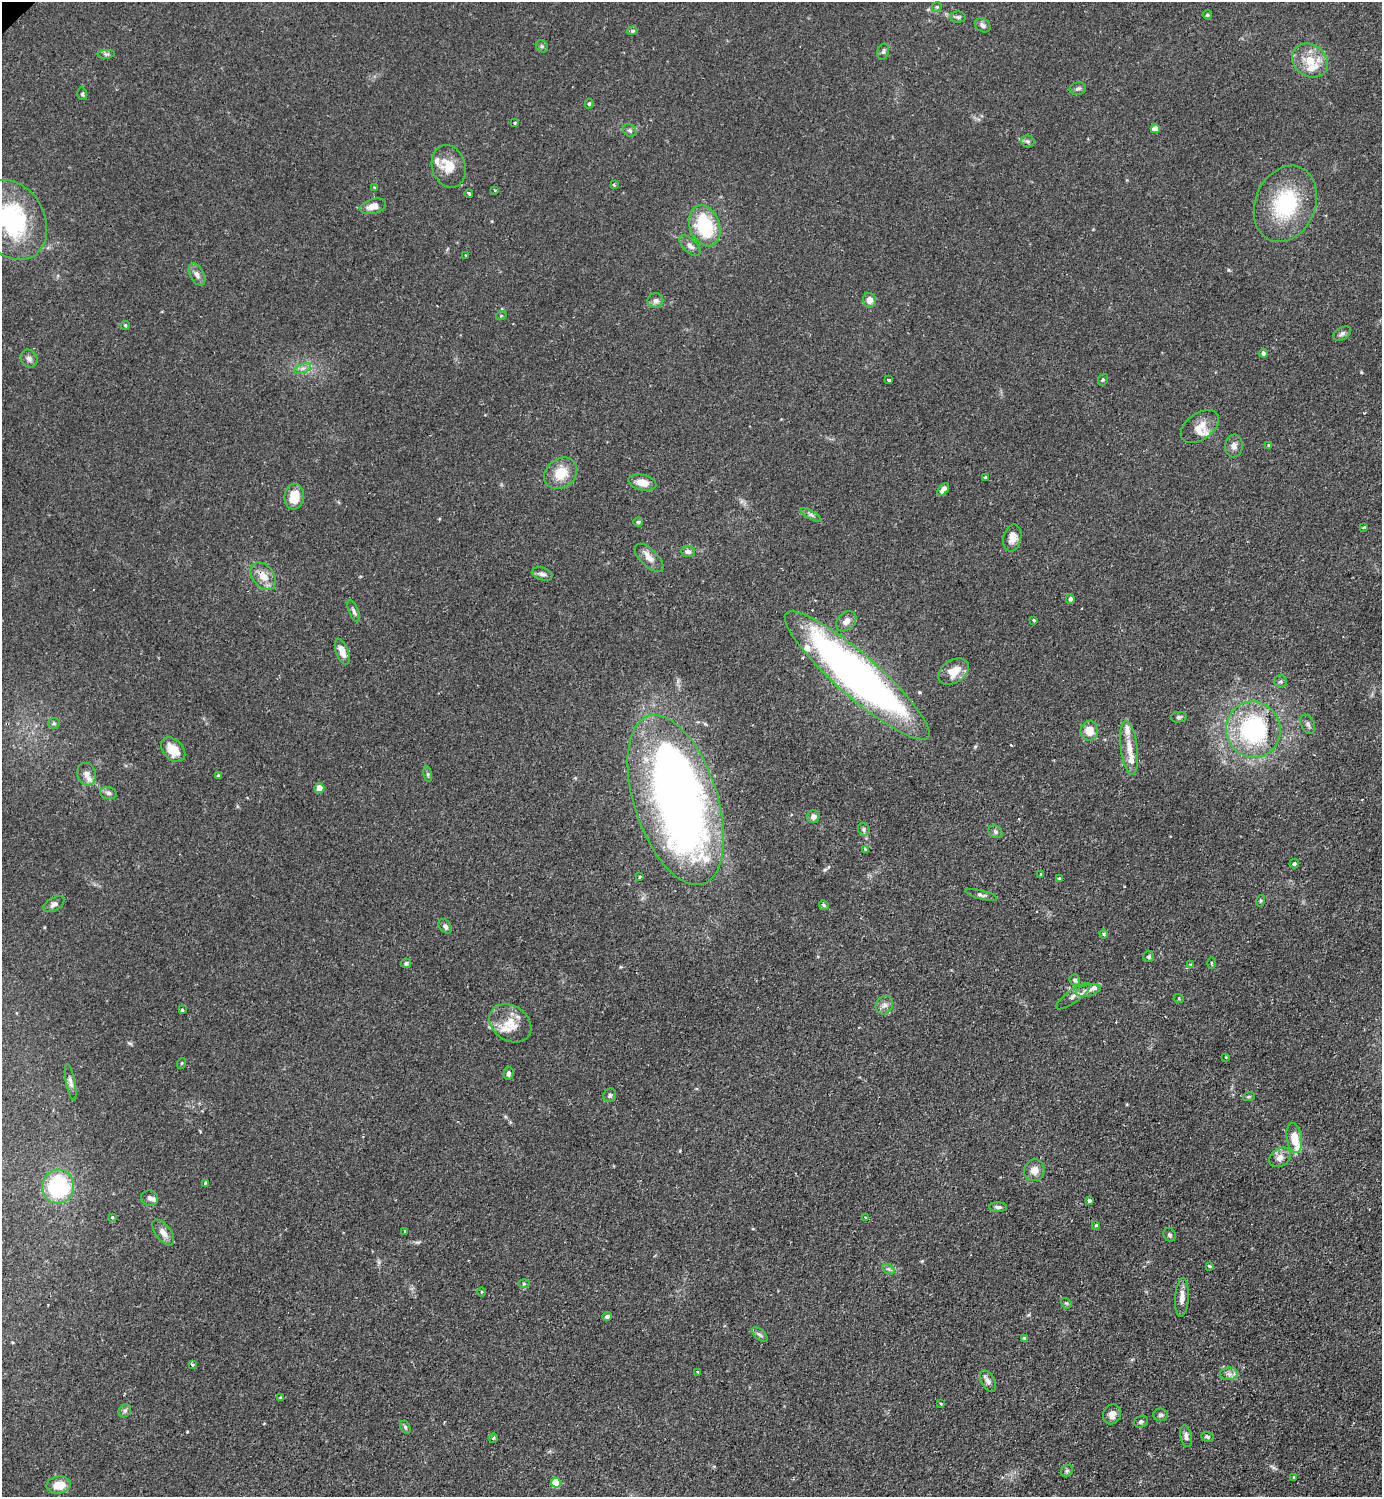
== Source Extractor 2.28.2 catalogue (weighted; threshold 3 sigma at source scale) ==
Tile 6 of 4 x 4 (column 2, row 2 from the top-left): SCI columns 1540-2919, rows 2993-4487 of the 5983 x 5984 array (HDU 1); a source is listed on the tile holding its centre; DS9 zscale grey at full resolution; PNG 1384 x 1499 px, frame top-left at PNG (2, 2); each listed source drawn as its Kron ellipse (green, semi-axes under 4 px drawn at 4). Shown black and unused: <1% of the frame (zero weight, under 2 of 3 exposures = <1% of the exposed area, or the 3 px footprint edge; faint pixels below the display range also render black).
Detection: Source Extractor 2.28.2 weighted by HDU 2 'WHT'; one run over the whole footprint, this tile lists its part. Background 0.0841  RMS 0.006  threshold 0.0271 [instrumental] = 3 sigma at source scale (4.5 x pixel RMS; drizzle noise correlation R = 1.50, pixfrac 1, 0.05/0.05 arcsec/px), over >= 5 px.
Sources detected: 163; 1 inside a brighter object's white glare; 3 cosmic-ray / hot-pixel residue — neither listed nor drawn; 12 inside a brighter listed object's ellipse — not listed separately; the other 147 listed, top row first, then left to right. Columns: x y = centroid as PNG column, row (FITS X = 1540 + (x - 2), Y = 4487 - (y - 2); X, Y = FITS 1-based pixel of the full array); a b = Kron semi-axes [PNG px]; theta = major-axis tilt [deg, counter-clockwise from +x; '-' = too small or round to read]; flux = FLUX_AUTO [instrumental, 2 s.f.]
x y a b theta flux
937 7 5 4 - 0.82
1207 15 4 4 - 0.92
958 17 8 5 0 1.4
983 25 8 6 -36 2.4
633 31 5 4 - 0.94
542 46 7 5 -45 1.2
883 52 8 6 74 1.4
106 54 8 3 5 1
1310 60 19 16 -40 13
1078 89 8 6 14 1.7
82 94 6 4 -76 1
589 104 5 4 - 0.93
515 123 3 3 - 0.59
1155 129 5 4 - 6.7
630 130 7 5 -45 1.3
1028 141 7 6 - 1.3
449 166 21 16 -73 11
614 185 3 2 - 0.66
374 188 3 3 - 1.2
495 190 3 3 - 0.56
469 194 4 3 - 1.7
1285 204 39 30 67 47
373 206 13 7 16 5
12 220 42 32 -59 66
705 226 21 15 -69 39
690 246 13 6 -44 3
465 256 3 3 - 1.4
197 275 12 7 -61 3.2
869 300 7 6 - 4.3
655 301 8 7 - 2.2
501 316 5 3 - 0.54
125 325 4 4 - 0.72
1342 334 9 6 32 1.7
1263 353 4 4 - 1.6
29 358 9 8 - 2.4
303 368 9 4 19 1.8
888 380 4 3 - 1.7
1103 380 6 5 - 0.9
1200 426 22 13 35 7.6
1268 445 3 3 - 0.59
1234 446 11 8 87 3.3
561 473 18 14 38 13
985 477 3 3 - 0.61
642 483 14 7 -13 7
943 489 7 4 53 2.9
294 497 13 10 84 12
811 515 11 4 -30 1.6
638 522 5 4 - 0.76
1364 527 4 4 - 0.53
1012 538 14 8 77 5.2
688 551 7 5 -1 2.3
649 558 18 8 -45 5.1
542 574 10 6 -16 2.1
263 576 15 10 -51 7.9
1070 599 5 4 - 1.7
354 611 12 4 -69 1.6
1034 620 3 3 - 1
846 621 11 8 45 4.4
342 652 13 6 -70 5.9
953 671 17 11 32 11
857 676 94 21 -41 350
1281 681 6 6 - 1.3
1179 717 8 5 9 1.1
54 723 6 5 - 1.1
1308 724 10 6 -63 2.1
1253 730 28 27 - 75
1089 731 10 9 - 8.7
1129 748 27 8 -83 8.6
173 750 14 10 -47 11
86 774 11 9 -74 3.7
428 774 8 4 -81 0.99
219 776 4 4 - 1
319 788 5 5 - 5.9
108 793 8 6 -13 1.8
676 800 88 41 -72 470
813 817 6 6 - 3
864 829 6 5 - 1.2
996 832 7 6 - 1.4
865 849 4 3 - 1.6
1294 864 5 4 - 1.2
1041 874 3 2 - 1
640 877 3 3 - 1.1
1059 879 4 4 - 1
981 895 16 4 -14 1.8
1260 901 6 3 71 0.65
54 904 11 6 29 2.5
824 905 5 4 - 0.84
445 926 8 5 -51 1.9
1104 934 5 3 - 1.3
1149 957 5 5 - 1.2
406 963 5 4 - 1.6
1211 963 6 4 -89 0.68
1190 964 3 3 - 0.52
1075 980 6 5 - 1.1
1088 990 13 6 14 3.5
1073 996 21 6 36 4
1179 999 5 3 - 0.61
884 1005 9 8 - 2.9
182 1010 4 4 - 0.84
510 1023 22 17 -35 13
1226 1057 3 3 - 0.63
182 1063 5 3 - 0.58
508 1073 7 5 86 1.9
71 1082 18 4 -79 2.4
610 1095 7 6 - 1.3
1249 1096 6 4 19 0.72
1294 1138 15 7 -81 9.9
1280 1157 12 8 35 4.2
1034 1170 11 10 - 4.5
205 1183 3 3 - 2.6
58 1187 17 16 - 52
150 1198 8 7 - 2.4
1089 1201 4 3 - 2.6
998 1207 9 5 -1 1.6
112 1217 4 4 - 0.63
865 1217 3 2 - 0.46
1096 1225 4 4 - 0.82
405 1231 3 3 - 0.98
163 1232 15 7 -53 4.4
1169 1235 7 6 - 1.3
1210 1266 3 2 - 0.87
888 1269 7 4 -33 1.2
524 1284 6 4 -1 0.77
482 1292 5 3 - 0.54
1182 1297 19 7 86 4.7
1066 1303 6 4 -40 0.85
607 1317 4 4 - 2.1
760 1335 9 5 -41 1.5
1024 1338 4 3 - 1
192 1365 3 3 - 1.6
698 1372 3 3 - 1.3
1229 1374 9 6 6 2.5
988 1381 12 6 -61 2.7
281 1398 3 3 - 0.81
940 1403 3 3 - 0.99
125 1411 7 5 46 1.3
1112 1414 10 8 63 4
1161 1415 7 6 - 1.6
1141 1422 7 6 - 1.4
405 1427 7 4 -61 1
1186 1436 11 6 -77 2.4
1208 1437 7 4 -18 1.1
493 1438 4 4 - 0.78
1067 1471 6 5 - 1.2
1294 1477 3 3 - 0.85
556 1482 5 5 - 19
59 1485 12 8 5 9.5
Overlapping masked pixels (flux is a lower limit): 2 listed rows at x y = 263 576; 676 800
Isophote crosses this tile's border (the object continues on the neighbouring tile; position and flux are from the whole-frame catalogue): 1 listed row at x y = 12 220